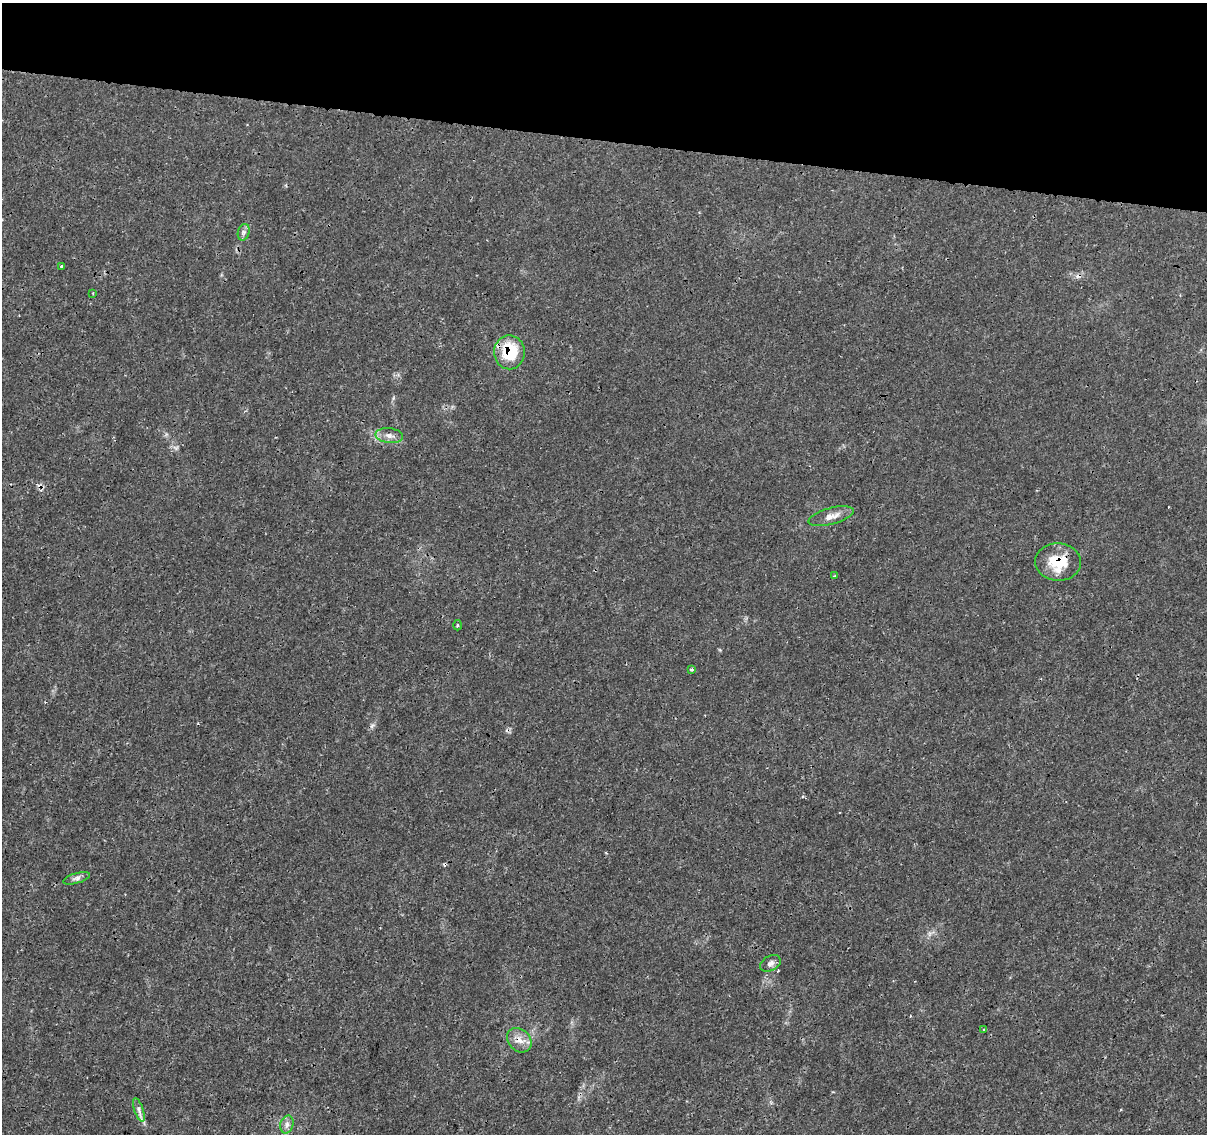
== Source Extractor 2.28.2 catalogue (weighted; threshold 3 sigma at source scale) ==
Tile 2 of 4 x 4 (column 2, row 1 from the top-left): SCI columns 1219-2423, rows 3685-4816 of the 4832 x 5042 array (HDU 1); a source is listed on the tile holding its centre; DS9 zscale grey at full resolution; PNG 1209 x 1136 px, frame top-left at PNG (2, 3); each listed source drawn as its Kron ellipse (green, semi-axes under 4 px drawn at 4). Shown black and unused: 12% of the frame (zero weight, under 3 of 4 exposures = <1% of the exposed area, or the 3 px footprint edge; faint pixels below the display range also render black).
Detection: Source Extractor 2.28.2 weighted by HDU 2 'WHT'; one run over the whole footprint, this tile lists its part. Background 0.00203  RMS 7.8e-04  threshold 0.00352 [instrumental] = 3 sigma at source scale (4.5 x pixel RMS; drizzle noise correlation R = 1.50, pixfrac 1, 0.0396/0.0396 arcsec/px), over >= 5 px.
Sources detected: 20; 4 cosmic-ray / hot-pixel residue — neither listed nor drawn; the other 16 listed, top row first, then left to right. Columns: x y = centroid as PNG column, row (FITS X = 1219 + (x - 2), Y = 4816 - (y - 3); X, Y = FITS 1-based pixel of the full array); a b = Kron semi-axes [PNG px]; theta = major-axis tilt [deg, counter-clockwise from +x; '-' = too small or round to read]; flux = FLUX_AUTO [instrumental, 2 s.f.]
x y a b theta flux
244 232 8 5 74 0.24
62 266 3 3 - 0.27
93 293 3 3 - 0.089
509 352 17 15 -89 3.5
389 436 14 7 -7 0.51
831 516 23 8 15 0.75
1058 562 23 19 -2 2.6
834 576 3 3 - 0.065
457 625 5 3 - 0.08
691 669 3 2 - 0.1
77 878 14 5 16 0.31
770 963 11 7 29 0.34
984 1030 4 2 - 0.07
519 1040 13 11 -45 0.74
139 1110 12 4 -71 0.33
287 1124 9 6 75 0.33
Overlapping masked pixels (flux is a lower limit): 3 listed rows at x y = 509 352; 1058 562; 519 1040